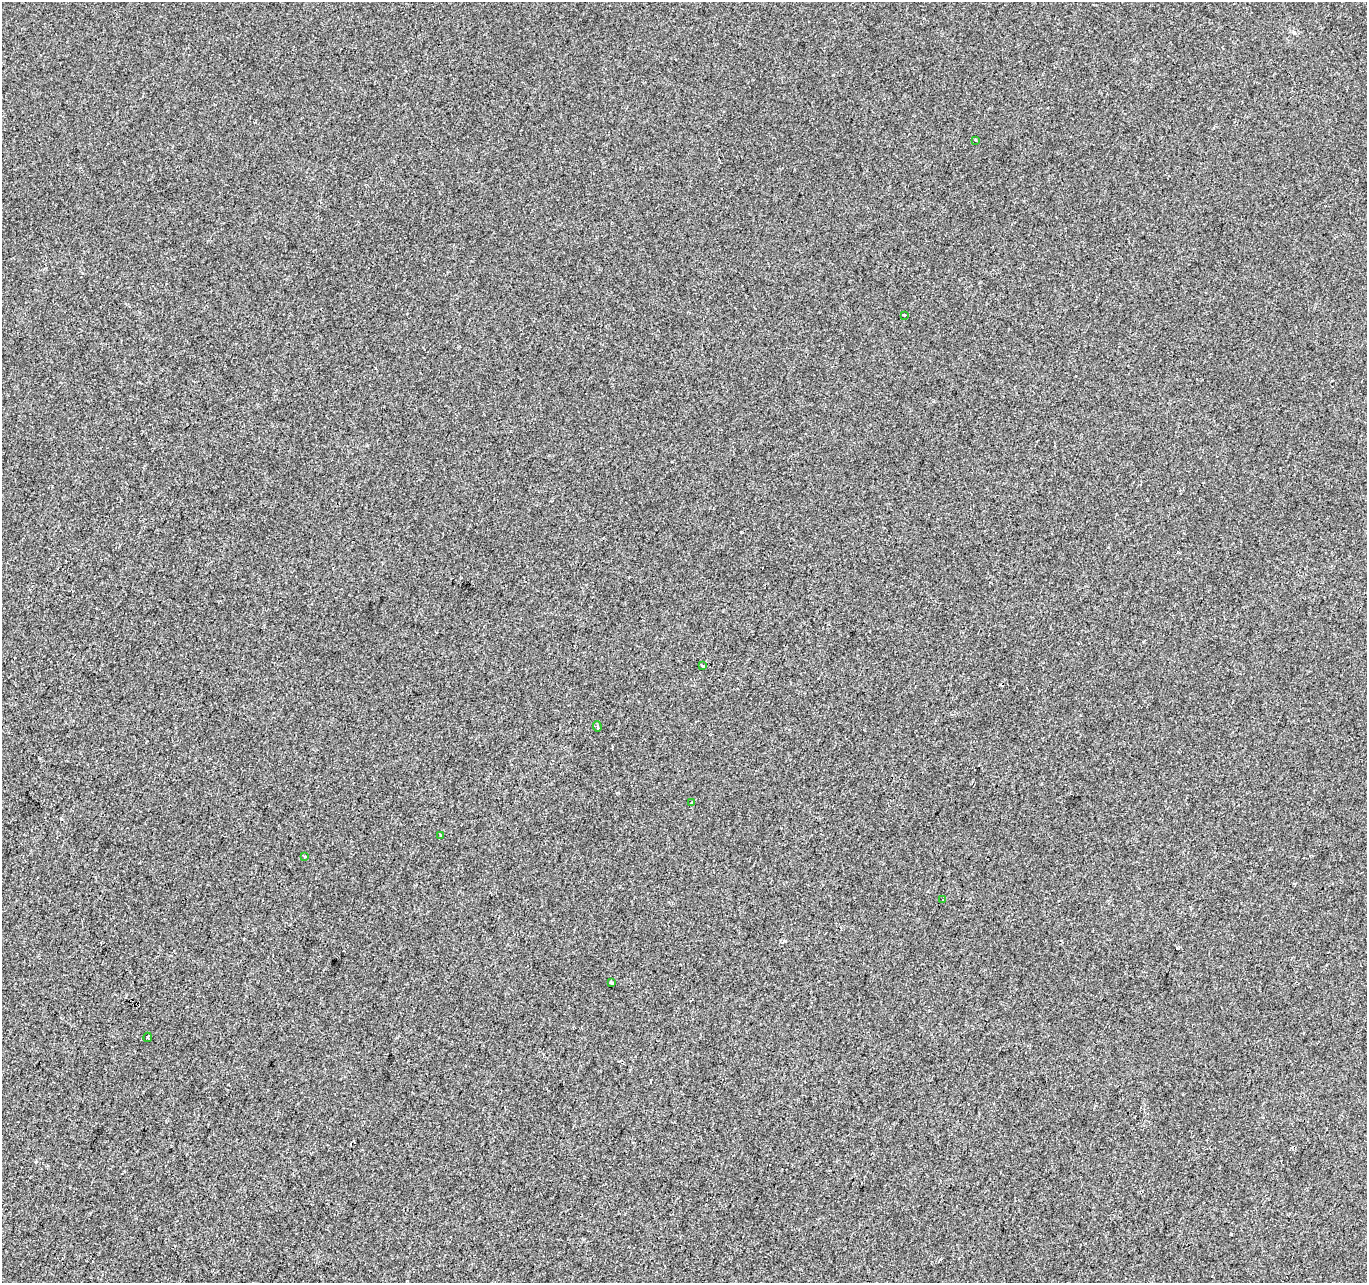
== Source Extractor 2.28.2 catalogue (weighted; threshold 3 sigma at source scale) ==
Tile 7 of 4 x 4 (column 3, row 2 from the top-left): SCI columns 2740-4104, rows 2840-4120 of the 5470 x 5615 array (HDU 1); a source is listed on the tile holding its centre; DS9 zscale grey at full resolution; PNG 1369 x 1285 px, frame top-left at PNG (2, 2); each listed source drawn as its Kron ellipse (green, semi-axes under 4 px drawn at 4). Shown black and unused: <1% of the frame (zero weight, under 2 of 3 exposures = <1% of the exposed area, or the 3 px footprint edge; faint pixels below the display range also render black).
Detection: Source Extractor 2.28.2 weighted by HDU 2 'WHT'; one run over the whole footprint, this tile lists its part. Background 1.71e-04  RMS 0.0042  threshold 0.0189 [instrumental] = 3 sigma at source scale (4.5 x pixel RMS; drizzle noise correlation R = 1.50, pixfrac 1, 0.0396/0.0396 arcsec/px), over >= 5 px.
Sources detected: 10; all 10 listed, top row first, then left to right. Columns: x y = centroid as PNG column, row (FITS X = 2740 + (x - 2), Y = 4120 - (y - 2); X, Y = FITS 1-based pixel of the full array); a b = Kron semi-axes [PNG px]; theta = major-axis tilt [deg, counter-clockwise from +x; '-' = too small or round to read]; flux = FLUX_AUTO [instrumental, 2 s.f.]
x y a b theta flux
975 140 3 3 - 0.32
905 315 2 2 - 0.4
703 666 3 3 - 1
597 726 5 4 - 0.7
692 803 4 3 - 0.84
441 835 3 2 - 0.45
304 857 3 3 - 1.6
943 900 3 3 - 3.2
612 982 3 3 - 0.57
148 1037 4 2 - 0.46
Unlisted compact peaks at least as high as the median listed source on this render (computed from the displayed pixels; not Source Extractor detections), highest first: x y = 1231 1234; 741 532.